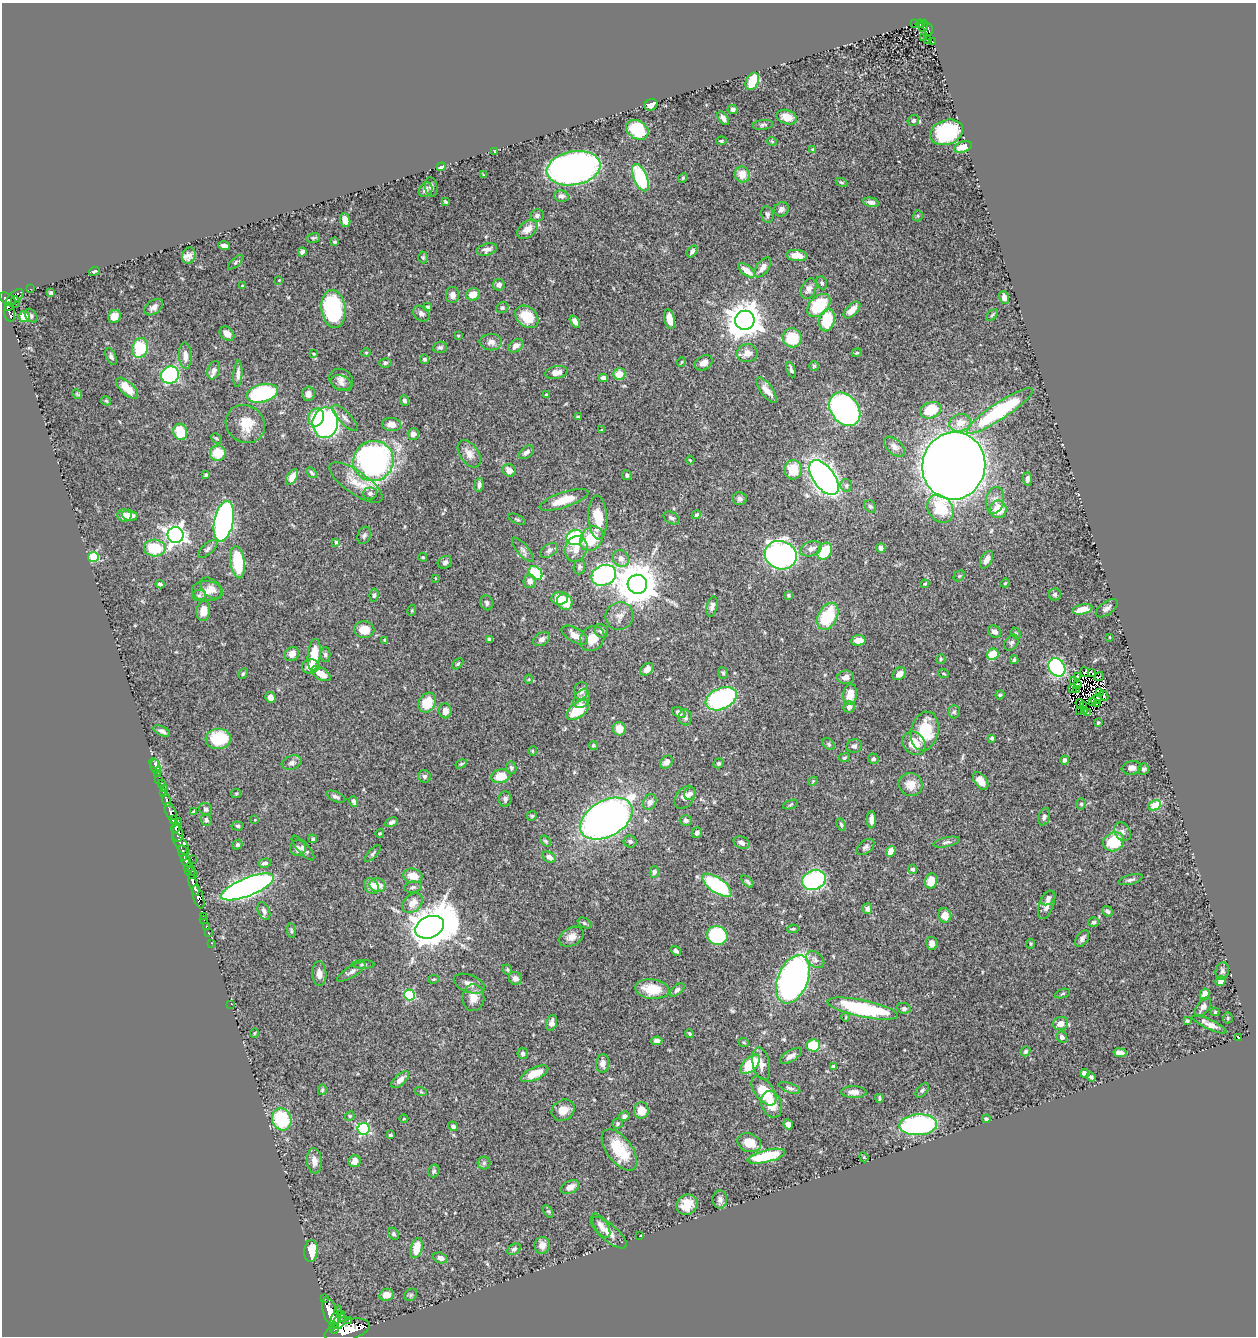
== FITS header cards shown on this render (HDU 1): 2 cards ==
NAXIS1  =                 1254
NAXIS2  =                 1334

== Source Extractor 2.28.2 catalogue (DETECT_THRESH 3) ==
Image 1254 x 1334 px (HDU 1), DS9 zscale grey, 1 PNG px = 1 image px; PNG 1258 x 1338 px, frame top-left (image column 1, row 1334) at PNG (2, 3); each listed source drawn as its Kron ellipse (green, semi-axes under 4 px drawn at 4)
Background 0.643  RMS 0.023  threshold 0.0701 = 3 sigma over >= 5 px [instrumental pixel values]
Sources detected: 499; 8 with non-positive FLUX_AUTO (blend fragments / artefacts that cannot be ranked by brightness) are neither listed nor drawn; the other 491 listed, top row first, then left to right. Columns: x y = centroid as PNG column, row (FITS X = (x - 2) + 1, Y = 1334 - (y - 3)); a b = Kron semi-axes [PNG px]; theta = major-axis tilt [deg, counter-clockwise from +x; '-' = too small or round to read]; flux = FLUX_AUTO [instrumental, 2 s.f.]
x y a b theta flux
914 24 2 2 - 5.9
920 24 4 3 - 77
924 26 6 3 85 77
928 29 7 4 -74 100
924 38 2 2 - 1.2
928 40 2 2 - 0.59
932 42 3 2 - 1.7
752 81 9 6 66 57
651 105 7 5 26 11
733 109 5 4 - 3.8
787 117 10 7 -19 19
723 118 8 4 -55 7.1
913 120 6 5 - 3.6
763 125 10 5 7 3.5
637 130 12 9 -32 70
947 132 17 12 20 130
721 141 5 3 - 2.2
772 141 5 4 - 1.7
963 147 9 5 18 23
813 149 4 3 - 1.6
495 152 3 2 - 1.7
441 167 4 4 - 5.8
574 168 27 17 10 720
742 174 8 7 - 21
483 175 3 2 - 1.1
640 178 14 6 -68 110
683 178 5 4 - 1.7
841 182 6 4 -27 2.6
431 187 10 6 -81 4.2
426 190 8 6 53 6.4
561 196 7 5 -13 5.2
445 201 3 3 - 2.4
871 202 8 4 -12 6.2
781 209 8 6 39 6.5
767 214 8 6 -77 3.7
537 216 7 6 - 4.8
918 216 6 4 71 2.5
345 220 7 5 -69 15
527 229 12 7 39 15
313 238 7 5 14 2.6
335 242 3 2 - 1.7
224 246 6 4 -18 9
487 249 10 5 15 6.7
692 251 7 4 52 5.2
302 252 5 4 - 4.9
797 255 10 5 -6 16
189 256 8 6 73 8.2
423 258 6 5 - 2.4
236 262 9 4 41 2.6
763 267 11 6 52 8.9
746 270 10 5 -38 15
94 271 5 3 - 2.6
279 280 3 3 - 0.97
822 283 6 5 - 2.9
499 285 6 6 - 6
242 286 3 3 - 1.2
30 289 2 2 - 6.2
809 289 11 7 66 8.1
51 293 4 4 - 3.2
473 294 7 6 - 18
452 295 8 6 90 10
15 297 10 5 40 210
1004 297 6 5 - 9.2
8 299 9 5 -31 600
15 302 6 3 90 78
819 305 14 9 44 80
8 307 4 3 - 140
154 307 10 6 36 7
427 307 4 4 - 4.1
502 308 6 5 - 3.3
333 309 19 12 -82 180
852 310 10 5 45 15
10 313 9 5 -78 190
421 314 9 7 -36 6.5
992 315 7 4 45 2
31 316 7 5 -51 3.5
24 317 5 5 - 29
114 317 7 6 - 12
527 317 13 9 -42 32
670 319 10 5 -77 17
745 320 10 9 - 3200
827 320 11 7 78 56
575 322 7 4 -55 7.1
227 334 8 6 -42 11
458 336 3 2 - 1.2
792 338 9 9 - 61
491 342 11 8 1 8.2
516 346 8 5 39 8.6
440 347 7 5 8 4.2
140 348 10 8 73 76
366 353 4 4 - 1.6
747 353 10 9 - 12
857 353 5 4 - 1.9
314 354 4 3 - 1.4
185 356 13 6 -87 11
111 357 9 5 -66 4.9
425 359 4 4 - 3.2
681 362 5 3 - 1.2
385 363 6 4 15 2.5
704 363 9 7 29 9.7
814 366 4 4 - 2
214 370 9 6 72 7.7
791 370 8 3 -68 3.4
556 372 11 6 11 12
238 374 13 4 86 7.6
619 374 6 5 - 21
170 375 9 8 - 230
603 378 4 4 - 8.4
341 379 12 10 -26 9.3
342 383 11 7 -24 7.2
127 388 14 6 -43 27
767 390 15 6 -55 13
262 393 16 9 14 190
77 394 5 4 - 1.9
308 394 7 6 - 10
546 395 3 3 - 2.4
106 401 5 4 - 1.6
404 401 5 4 - 3.9
845 409 18 13 -52 470
931 410 11 8 21 36
1000 411 39 8 33 180
316 417 9 8 - 38
578 417 4 4 - 2
345 418 17 6 -47 8.4
325 423 15 13 82 340
960 423 11 8 19 18
245 424 20 18 -36 32
391 425 10 6 -7 13
602 430 3 3 - 1.3
180 432 8 7 - 39
413 434 5 5 - 8.7
216 438 6 4 -43 2
895 447 12 7 -42 7.7
526 452 9 5 39 5.4
218 453 8 7 - 36
469 454 15 9 -56 13
690 460 4 2 - 1.5
373 461 20 20 - 490
954 466 34 31 79 2900
509 470 7 6 - 12
793 470 10 8 -90 40
311 473 6 4 -46 2.7
206 475 3 3 - 2.9
627 475 5 4 - 3.3
292 477 8 5 59 13
824 478 20 10 -54 790
1027 479 7 4 -89 5.8
356 482 31 11 -35 32
479 485 7 4 83 5.3
846 485 6 5 - 3.5
370 493 7 6 - 5.2
740 499 7 6 - 4.5
564 500 25 7 18 32
995 500 13 9 79 11
870 506 7 5 -54 2.9
940 509 15 12 -53 52
998 509 9 8 - 34
130 515 8 5 -13 15
696 515 5 4 - 2.9
124 516 7 6 - 14
598 518 22 9 -87 33
672 518 8 5 -28 4.1
517 519 9 3 -25 2.2
224 521 20 9 78 560
176 535 8 8 - 860
364 535 9 6 67 4.4
575 538 9 7 16 110
591 539 13 10 54 53
336 542 3 3 - 3
155 548 10 8 -4 59
881 548 5 4 - 6
208 549 12 5 42 5.3
576 549 13 11 67 16
811 549 11 7 18 9.8
523 550 15 5 -49 5.8
549 550 10 6 34 5
825 551 9 6 59 54
781 555 16 14 -21 560
93 557 5 5 - 100
423 557 4 3 - 1.6
621 558 9 7 -57 8.9
986 560 9 5 61 9.7
238 562 16 7 -82 77
445 562 7 6 - 4.4
579 567 7 5 79 3.5
536 573 8 6 -46 68
604 575 12 10 23 340
959 576 6 5 - 2
435 578 4 2 - 0.81
530 581 7 6 - 9.4
1005 583 5 3 - 1.7
160 584 4 3 - 3.5
637 584 10 9 - 5300
925 584 4 4 - 1.6
211 588 13 8 -42 11
207 591 15 10 -4 16
1055 594 6 6 - 3.1
199 595 7 5 12 3.2
374 595 7 4 82 2.9
789 595 4 4 - 2.1
559 598 8 6 7 19
565 602 8 7 - 41
487 603 7 6 - 4.5
712 606 10 5 76 6.6
1107 608 13 6 35 6.3
1082 609 10 5 14 17
412 610 5 3 - 1.8
203 611 10 6 83 17
619 616 14 13 - 13
828 616 14 9 62 67
364 630 10 8 -3 23
601 631 7 6 - 4.6
994 632 7 5 -35 6.6
1016 633 6 4 -62 2.4
575 635 14 7 -30 14
1110 637 3 2 - 0.98
489 639 4 3 - 3.8
542 639 9 6 28 5.7
592 639 13 11 48 24
384 640 4 3 - 2
858 640 7 5 4 16
1012 643 8 6 57 4.1
292 654 8 6 46 10
325 654 7 5 -90 3.1
993 654 6 5 - 43
314 655 16 6 84 34
941 659 5 4 - 1.8
1014 660 4 3 - 2.6
458 664 6 4 44 2.5
310 667 8 7 - 15
1057 667 10 8 -55 230
647 669 7 5 39 8.5
1085 672 5 3 - 15
723 673 6 5 - 2.8
943 673 5 2 - 1.4
1092 673 3 2 - 1.3
243 674 5 4 - 2.6
321 674 11 6 -32 16
899 674 7 5 39 10
1099 676 5 2 - 2.5
846 677 8 6 5 8.8
1078 677 3 2 - 3.3
529 679 4 3 - 1.2
1074 680 2 2 - 1.2
1078 684 3 2 - 1
1072 689 4 2 - 2.4
1076 690 3 2 - 2.9
581 691 9 7 79 6.8
1099 692 3 2 - 1.1
850 695 10 7 82 19
1000 695 4 4 - 2.3
1104 696 5 3 - 4.6
271 697 6 5 - 9.3
582 699 10 7 57 8.6
721 699 16 10 24 200
1096 699 6 3 35 3
1093 702 3 2 - 2.3
427 703 10 8 59 38
1080 703 4 3 - 1.2
1097 703 3 2 - 1
1083 706 2 2 - 1
849 707 6 5 - 6.5
578 710 13 7 38 53
1084 710 3 2 - 0.15
445 711 7 6 - 12
679 712 7 5 -33 6.8
954 712 6 5 - 2.9
1080 712 2 2 - 2.8
1088 713 2 2 - 0.53
685 717 8 7 - 4
1098 723 4 3 - 2.2
619 729 7 6 - 14
162 731 9 4 -25 4.8
925 731 20 13 77 62
992 738 4 3 - 2.5
218 739 13 10 5 65
914 743 13 10 -46 27
829 744 7 5 -43 2.8
593 745 4 4 - 2.6
854 746 8 7 - 4.4
532 751 5 3 - 1.5
844 758 5 3 - 2
873 759 5 5 - 3
1065 760 4 4 - 6
666 762 7 5 47 8.7
154 763 5 4 - 35
292 763 10 7 19 5.8
719 763 5 4 - 2.9
461 764 6 4 29 2.1
155 767 7 5 -81 38
511 768 6 5 - 3.2
1132 768 10 7 8 8.1
1143 769 6 5 - 3.3
158 774 2 2 - 13
425 776 6 6 - 4.1
501 776 9 6 8 29
159 779 2 2 - 8.4
813 781 5 3 - 1.4
981 781 10 6 -54 14
161 784 4 3 - 56
911 784 12 11 - 17
164 788 2 2 - 9.6
164 793 3 3 - 53
236 794 5 4 - 1.9
690 794 6 5 - 6
336 797 10 4 -24 4.2
685 797 13 9 53 10
505 799 8 6 -89 4.3
166 800 7 3 -75 200
354 801 5 3 - 3.4
650 802 8 6 68 8.5
791 804 8 3 19 2.1
1081 804 5 4 - 2.4
1155 805 6 5 - 58
206 809 6 6 - 4.4
171 812 9 5 -65 910
193 812 4 3 - 2.5
532 816 5 4 - 2.1
1044 817 9 5 74 4.8
173 819 4 4 - 410
606 819 28 18 29 1100
206 820 6 5 - 2.8
255 820 2 2 - 1
686 820 6 5 - 4
871 820 8 4 89 8
178 821 2 2 - 170
392 822 6 4 28 3.5
841 825 6 4 -64 2.3
237 826 6 4 -6 3
176 828 5 3 - 470
1122 832 10 7 -57 6.7
178 833 8 5 -85 1300
380 833 4 4 - 2.3
697 833 5 5 - 5.1
313 839 4 4 - 2.7
546 841 6 4 -41 2.7
630 841 6 6 - 3.8
947 842 14 4 12 5
1114 842 11 9 29 62
742 843 8 6 -26 6.7
181 844 13 5 -55 640
237 845 5 4 - 3
865 847 10 6 40 4.8
298 848 8 8 - 8.1
303 848 16 5 -48 6.4
891 851 6 4 70 20
183 853 8 3 -78 280
373 853 10 4 47 3.5
549 857 7 5 -33 6.6
192 859 2 2 - 14
186 861 6 4 -61 380
265 863 6 4 13 3.9
189 867 5 3 - 210
913 869 5 4 - 4
191 872 5 3 - 130
654 872 6 4 77 4.9
193 875 5 3 - 110
413 876 9 7 -11 22
814 880 12 9 21 190
1131 880 13 5 14 4.6
747 881 7 3 -46 2.8
931 881 8 6 78 24
194 885 11 4 -70 1200
378 885 8 7 - 19
717 885 17 7 -34 150
372 886 8 6 -49 14
247 887 28 9 22 840
413 887 9 5 10 3.7
198 897 12 5 -73 1100
1048 898 8 6 46 3.6
413 903 11 8 40 16
1046 905 15 7 70 11
867 909 5 4 - 5.8
264 911 9 5 -67 6
1107 911 6 5 - 3.6
945 915 7 6 - 15
203 916 3 2 - 22
204 920 2 2 - 13
1094 922 5 5 - 3.6
584 923 7 5 -28 2.9
206 927 3 2 - 9.7
430 927 15 10 23 4600
793 929 6 4 9 2.1
291 931 7 3 -83 2.2
208 933 3 2 - 21
717 935 10 9 - 120
571 937 13 9 30 12
1082 939 9 6 56 5.4
212 943 3 2 - 20
932 943 7 5 -77 8
1031 944 5 3 - 1.8
676 951 6 4 -37 4.1
815 960 10 7 -39 6.6
364 964 11 3 0 2.8
507 970 5 4 - 2.1
1222 971 9 6 82 5
351 972 16 5 32 6.6
319 974 12 7 -87 10
515 978 7 6 - 9.1
434 979 5 4 - 1.7
793 979 25 15 68 790
1220 981 5 4 - 10
469 984 16 8 -20 11
652 989 17 9 -8 40
677 990 9 5 39 5
1063 994 8 3 19 2.1
410 995 5 5 - 120
1205 995 6 5 - 15
473 998 13 11 87 17
231 1004 2 2 - 53
1203 1007 11 6 56 6.2
904 1008 7 5 -11 4.2
863 1009 36 8 -12 160
1215 1012 4 4 - 1.8
846 1017 5 3 - 1.3
1228 1018 5 5 - 2
1187 1021 4 3 - 2.7
551 1023 8 5 73 7.6
1060 1023 7 6 - 12
1209 1024 18 5 -25 10
254 1033 5 3 - 1.4
689 1034 4 3 - 2.2
1062 1037 6 5 - 5.1
1238 1037 3 2 - 1.3
657 1041 5 4 - 6.2
744 1043 5 3 - 1.6
813 1045 7 6 - 51
1026 1051 5 4 - 3.2
523 1053 5 5 - 4.1
1120 1053 6 4 -9 9.2
791 1056 12 5 32 8.2
603 1063 9 6 82 7.4
750 1064 12 6 45 66
761 1064 16 8 -77 13
834 1067 4 4 - 11
1084 1073 4 4 - 6.4
535 1074 15 6 24 23
1091 1077 5 3 - 3.2
400 1080 11 5 42 11
790 1088 11 4 -21 4.1
322 1090 5 4 - 2.1
922 1090 8 5 51 3.3
764 1091 17 9 -53 49
421 1092 6 4 -19 1.9
854 1092 12 6 -1 9.2
879 1098 4 2 - 2.2
772 1104 14 10 -69 24
563 1110 12 10 33 17
641 1111 8 7 - 21
350 1116 5 4 - 2
624 1116 5 4 - 5.2
282 1119 11 9 -71 82
404 1119 4 3 - 1.2
986 1119 4 4 - 3.2
617 1124 6 5 - 3.1
788 1124 5 4 - 6.6
918 1125 19 10 3 250
453 1126 5 4 - 4
364 1129 6 6 - 170
390 1135 3 3 - 3
749 1143 12 9 -20 24
619 1150 24 12 -53 60
766 1156 19 6 13 71
864 1157 5 4 - 1.3
314 1161 12 7 -85 11
355 1161 6 6 - 15
484 1163 6 6 - 3.4
434 1171 6 5 - 2.9
570 1187 10 6 28 11
720 1200 9 7 89 5.9
687 1205 11 9 42 22
548 1211 7 4 -57 2.5
601 1226 14 6 -57 8.6
609 1233 22 8 -40 15
394 1234 6 5 - 2.9
640 1236 3 2 - 0.96
542 1245 8 8 - 11
416 1248 10 6 77 26
514 1249 7 5 34 3.4
311 1251 11 6 86 28
440 1258 7 5 -19 6.1
386 1295 7 6 - 16
411 1295 7 5 46 2.9
324 1299 3 3 - 81
330 1312 16 7 -71 2900
342 1315 4 3 - 250
336 1318 13 4 72 1200
349 1320 3 2 - 99
339 1321 8 5 57 880
334 1328 6 4 90 480
347 1330 23 10 15 3600
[8 non-positive-flux detections neither listed nor drawn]